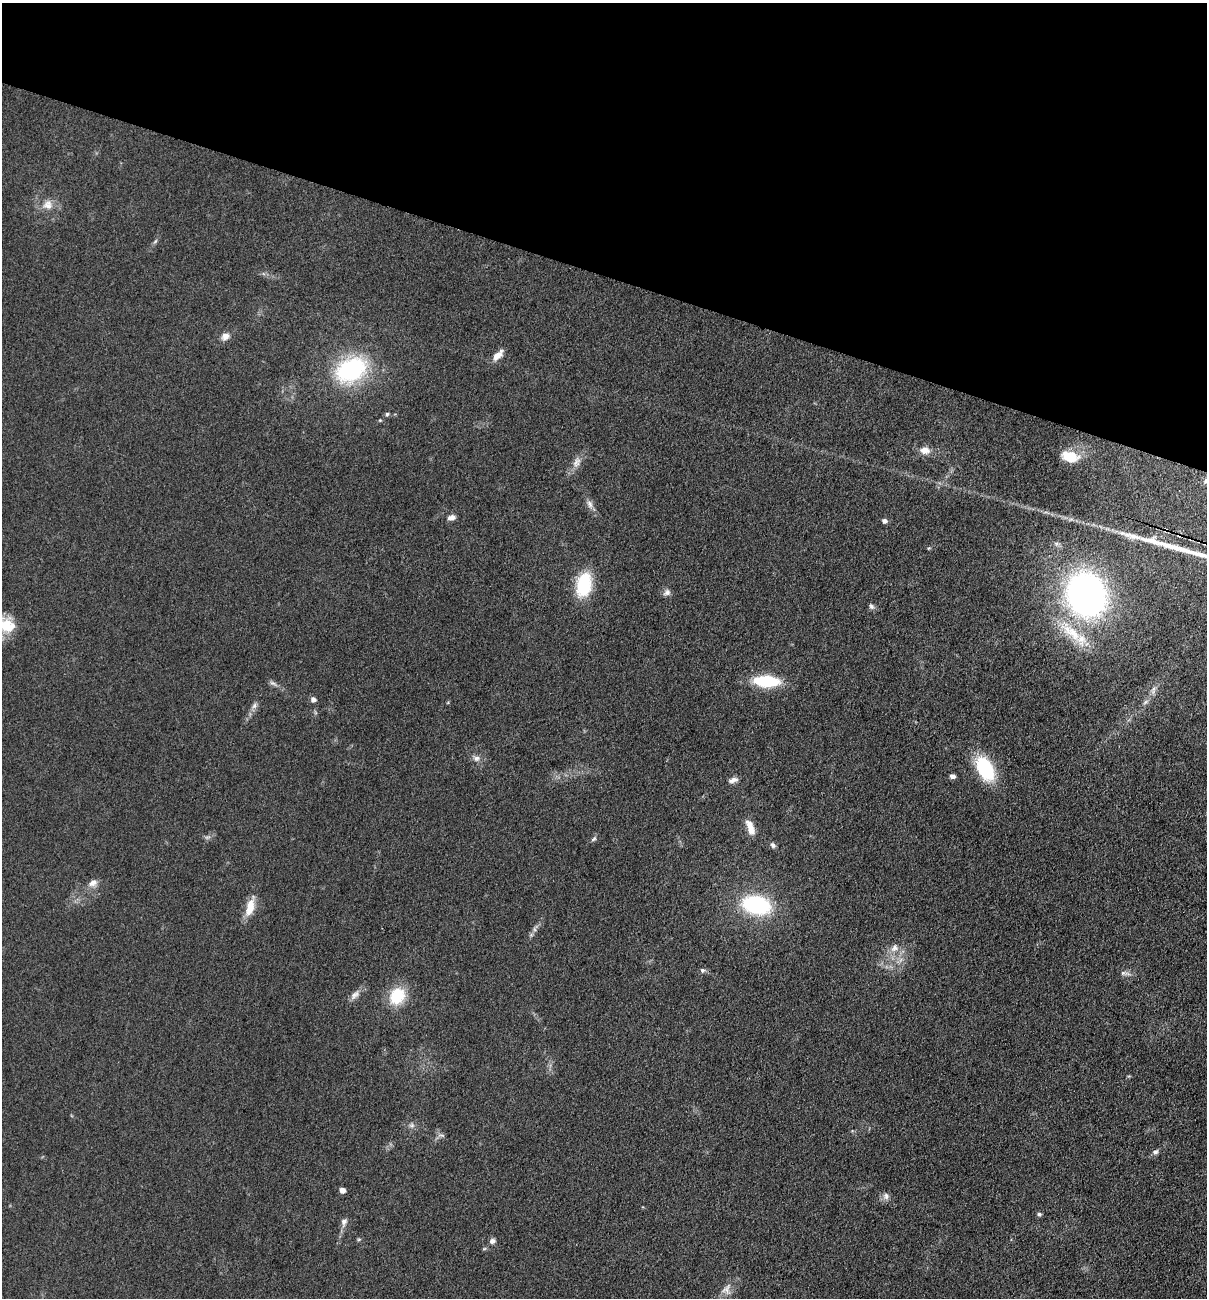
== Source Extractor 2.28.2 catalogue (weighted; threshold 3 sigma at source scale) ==
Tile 2 of 4 x 4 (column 2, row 1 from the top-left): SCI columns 1387-2591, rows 3889-5184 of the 5254 x 5200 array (HDU 1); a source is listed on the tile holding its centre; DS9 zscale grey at full resolution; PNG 1209 x 1300 px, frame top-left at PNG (2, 3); no overlay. Shown black and unused: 21% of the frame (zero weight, under 3 of 5 exposures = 3% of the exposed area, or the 3 px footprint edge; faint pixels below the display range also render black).
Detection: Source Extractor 2.28.2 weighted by HDU 2 'WHT'; one run over the whole footprint, this tile lists its part. Background 0.119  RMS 0.008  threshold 0.0358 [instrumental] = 3 sigma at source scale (4.5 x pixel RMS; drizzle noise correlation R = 1.50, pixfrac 1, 0.05/0.05 arcsec/px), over >= 5 px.
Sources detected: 52; all 52 listed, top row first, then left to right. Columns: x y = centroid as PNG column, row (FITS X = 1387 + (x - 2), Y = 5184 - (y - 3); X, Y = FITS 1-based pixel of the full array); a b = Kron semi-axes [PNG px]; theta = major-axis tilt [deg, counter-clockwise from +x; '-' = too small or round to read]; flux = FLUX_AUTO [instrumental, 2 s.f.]
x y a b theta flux
48 205 14 13 - 8
155 241 8 3 45 1.3
225 336 10 8 35 5.1
498 355 15 7 46 7
351 370 32 23 27 91
387 414 5 5 - 1.3
380 420 5 3 - 0.77
925 450 11 9 -9 7.1
1070 456 19 12 -15 21
577 462 15 9 60 5.7
1206 481 8 6 33 2.6
590 504 11 7 -65 3.6
451 517 9 6 10 3.8
885 521 5 5 - 3
929 548 5 3 - 0.74
584 585 27 16 77 36
667 593 10 7 36 2.9
1086 595 39 33 -69 290
871 606 8 6 -46 2.1
6 625 27 17 -11 21
1071 631 46 14 -43 32
766 681 22 10 -3 48
273 683 11 5 -23 2.4
313 699 7 6 - 2.7
1145 702 9 4 36 2
254 706 9 7 59 2.8
476 758 10 8 0 3.6
985 768 24 14 -62 53
953 776 5 4 - 3.2
733 780 13 6 16 3.6
750 828 21 8 -71 8.8
594 839 8 5 40 1.6
773 845 7 6 - 2.2
93 883 14 8 30 4.9
756 905 27 17 -13 77
250 907 23 10 75 13
534 929 7 4 -71 1.4
894 948 13 9 44 6.3
702 970 7 6 - 1.8
1123 973 8 5 -6 2.3
355 995 15 8 43 4.8
397 996 18 15 56 29
412 1125 8 5 -6 2.2
442 1135 9 3 -5 1.4
1155 1152 8 5 27 2.2
342 1190 5 5 - 5.3
886 1196 10 8 -88 3.4
1039 1214 5 5 - 1.5
344 1222 11 7 75 3.7
359 1239 6 3 19 0.94
492 1241 7 6 - 2.7
726 1289 19 11 59 7.2
Isophote crosses this tile's border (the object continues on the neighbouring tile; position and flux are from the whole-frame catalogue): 2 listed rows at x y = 1206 481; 6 625